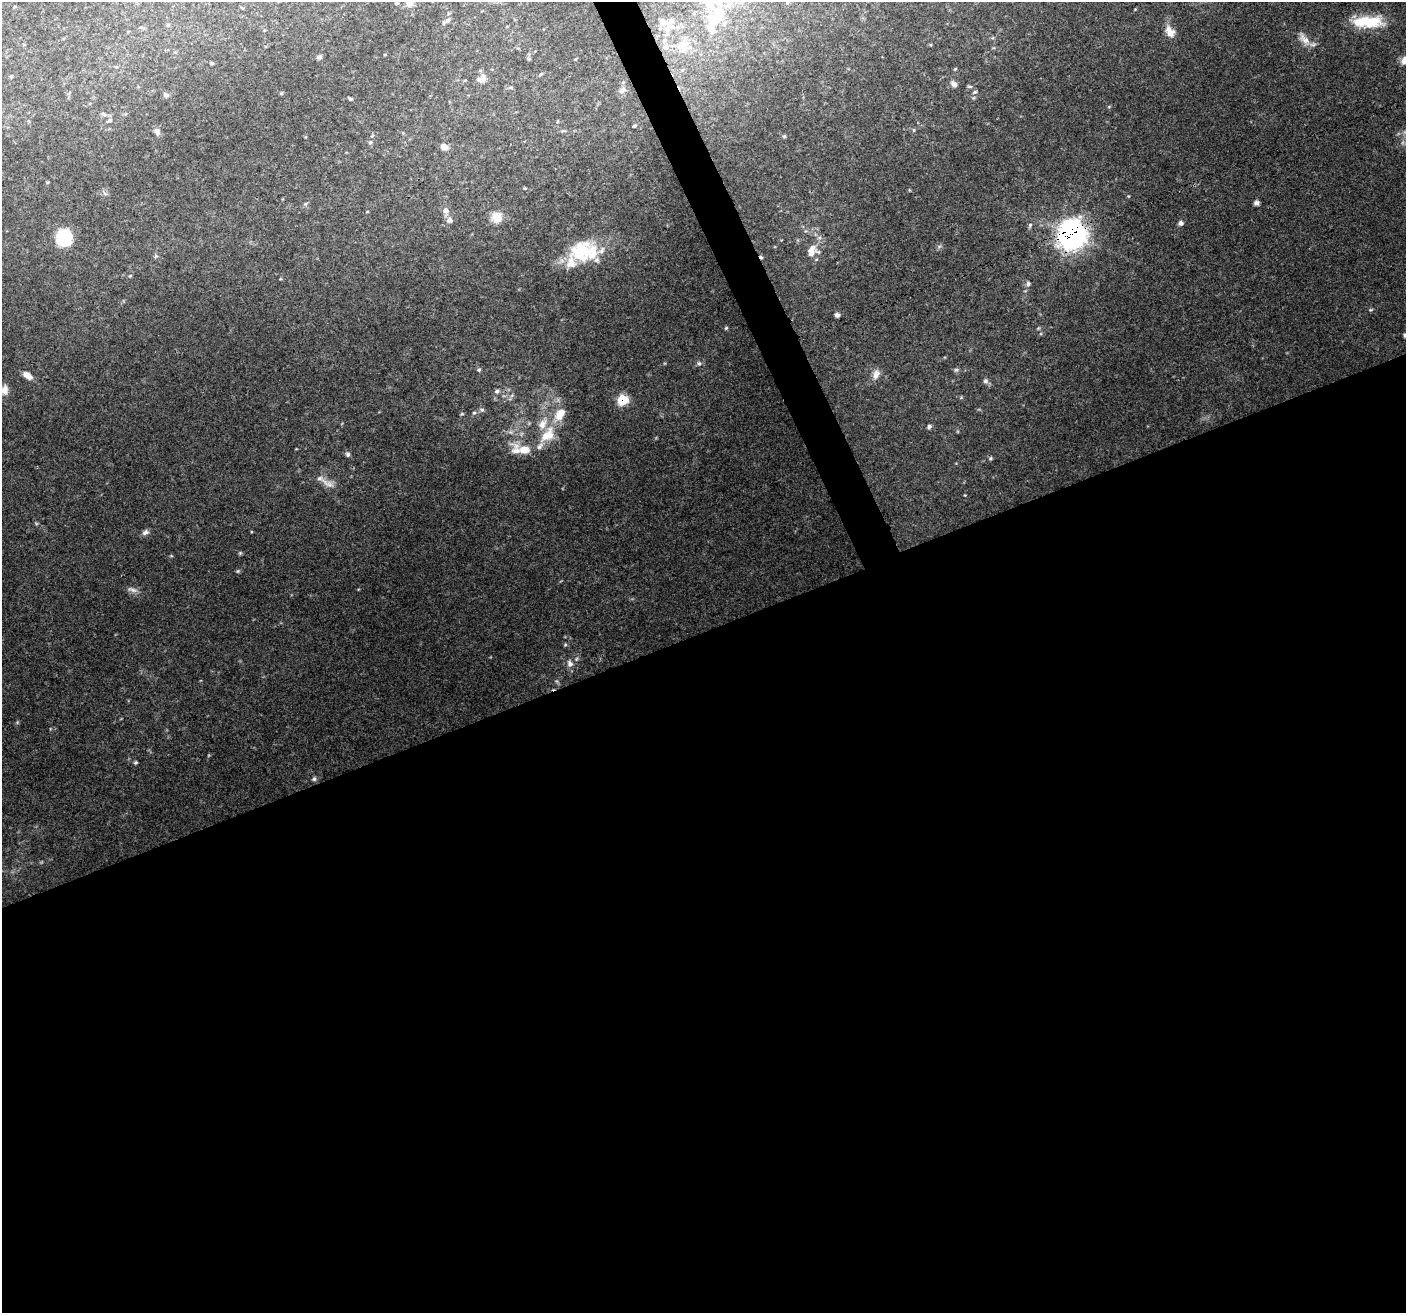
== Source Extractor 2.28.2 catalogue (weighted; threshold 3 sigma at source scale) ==
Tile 15 of 4 x 4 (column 3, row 4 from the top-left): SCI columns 2813-4216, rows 145-1455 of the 5620 x 5476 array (HDU 1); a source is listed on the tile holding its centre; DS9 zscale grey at full resolution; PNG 1408 x 1315 px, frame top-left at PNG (2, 2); no overlay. Shown black and unused: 53% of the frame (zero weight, under 3 of 4 exposures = <1% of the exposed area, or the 3 px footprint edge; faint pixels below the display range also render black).
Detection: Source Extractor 2.28.2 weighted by HDU 2 'WHT'; one run over the whole footprint, this tile lists its part. Background 0.177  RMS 0.0069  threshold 0.0311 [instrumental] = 3 sigma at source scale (4.5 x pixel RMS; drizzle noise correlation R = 1.50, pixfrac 1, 0.0396/0.0396 arcsec/px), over >= 5 px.
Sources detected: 96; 1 too faint to see at this stretch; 1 inside a brighter object's white glare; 1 cosmic-ray / hot-pixel residue — not listed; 14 inside a brighter listed object's ellipse — not listed separately; the other 79 listed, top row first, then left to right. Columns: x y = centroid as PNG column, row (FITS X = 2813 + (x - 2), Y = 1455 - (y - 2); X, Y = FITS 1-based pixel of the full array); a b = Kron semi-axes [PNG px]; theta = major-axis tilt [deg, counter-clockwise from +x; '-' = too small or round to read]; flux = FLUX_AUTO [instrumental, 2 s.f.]
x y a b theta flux
788 2 5 3 - 0.72
396 3 5 4 - 1.1
410 3 11 9 85 5.3
14 7 5 3 - 0.57
715 16 24 16 89 19
448 20 9 6 34 2
1368 22 37 13 1 26
168 25 5 5 - 0.9
667 29 14 9 57 7.2
1170 32 16 10 -60 6.5
1304 39 21 9 -49 6.5
682 46 19 16 -65 16
665 47 11 7 33 4
319 57 7 5 19 1.7
528 59 6 4 -35 1.1
955 69 4 3 - 0.65
541 74 6 4 43 0.88
11 76 6 4 1 0.78
483 78 13 9 72 4.6
954 84 7 6 - 3.2
970 86 7 3 -8 0.97
510 87 6 4 -18 0.94
622 90 11 8 45 3.3
975 92 7 4 27 1.1
281 93 5 4 - 0.88
166 95 7 6 - 1.8
350 99 6 4 -20 0.99
103 114 8 5 -17 1.6
109 121 8 5 31 1.6
634 126 3 3 - 0.85
914 130 6 4 90 0.77
157 131 10 7 -47 2.6
784 136 5 4 - 0.85
370 142 5 4 - 1
444 147 9 7 -31 3.8
525 188 5 3 - 0.59
1128 196 5 3 - 0.57
1256 203 6 5 - 2.2
446 210 8 8 - 3
367 212 5 3 - 0.51
497 217 13 12 - 8.4
449 220 8 7 - 2.9
1181 223 6 6 - 1.9
1030 225 7 5 74 1.3
1072 234 11 11 - 550
64 237 19 17 77 25
584 251 39 27 3 38
811 253 13 11 -73 4.9
156 256 6 4 44 0.98
130 276 5 4 - 0.74
1028 283 7 5 -90 1.6
1371 310 6 4 20 0.92
837 315 5 5 - 1.9
726 328 5 4 - 0.81
1405 335 6 4 71 1.2
699 363 7 5 -66 1.4
479 370 6 4 22 1.1
956 370 6 6 - 1.3
876 374 14 9 72 4.4
28 376 12 6 -33 5.1
985 381 7 6 - 1.8
4 390 12 9 81 4.8
497 391 8 6 24 2.1
623 400 7 6 - 32
482 410 6 5 - 1.4
474 413 6 5 - 1.3
462 414 6 3 -17 0.77
929 426 6 5 - 1.5
548 435 28 15 51 19
524 450 31 12 -22 13
348 454 6 6 - 1.6
990 458 6 4 23 1.1
327 483 23 8 -29 6.1
145 532 9 7 29 2.6
240 553 5 4 - 0.97
132 590 16 6 -15 3.3
570 663 12 9 -67 4.2
135 762 5 4 - 0.99
314 779 6 5 - 1.5
Overlapping masked pixels (flux is a lower limit): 3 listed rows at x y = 1072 234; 623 400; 570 663
Isophote crosses this tile's border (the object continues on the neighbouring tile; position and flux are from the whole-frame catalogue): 4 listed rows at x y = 788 2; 410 3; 1405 335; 4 390